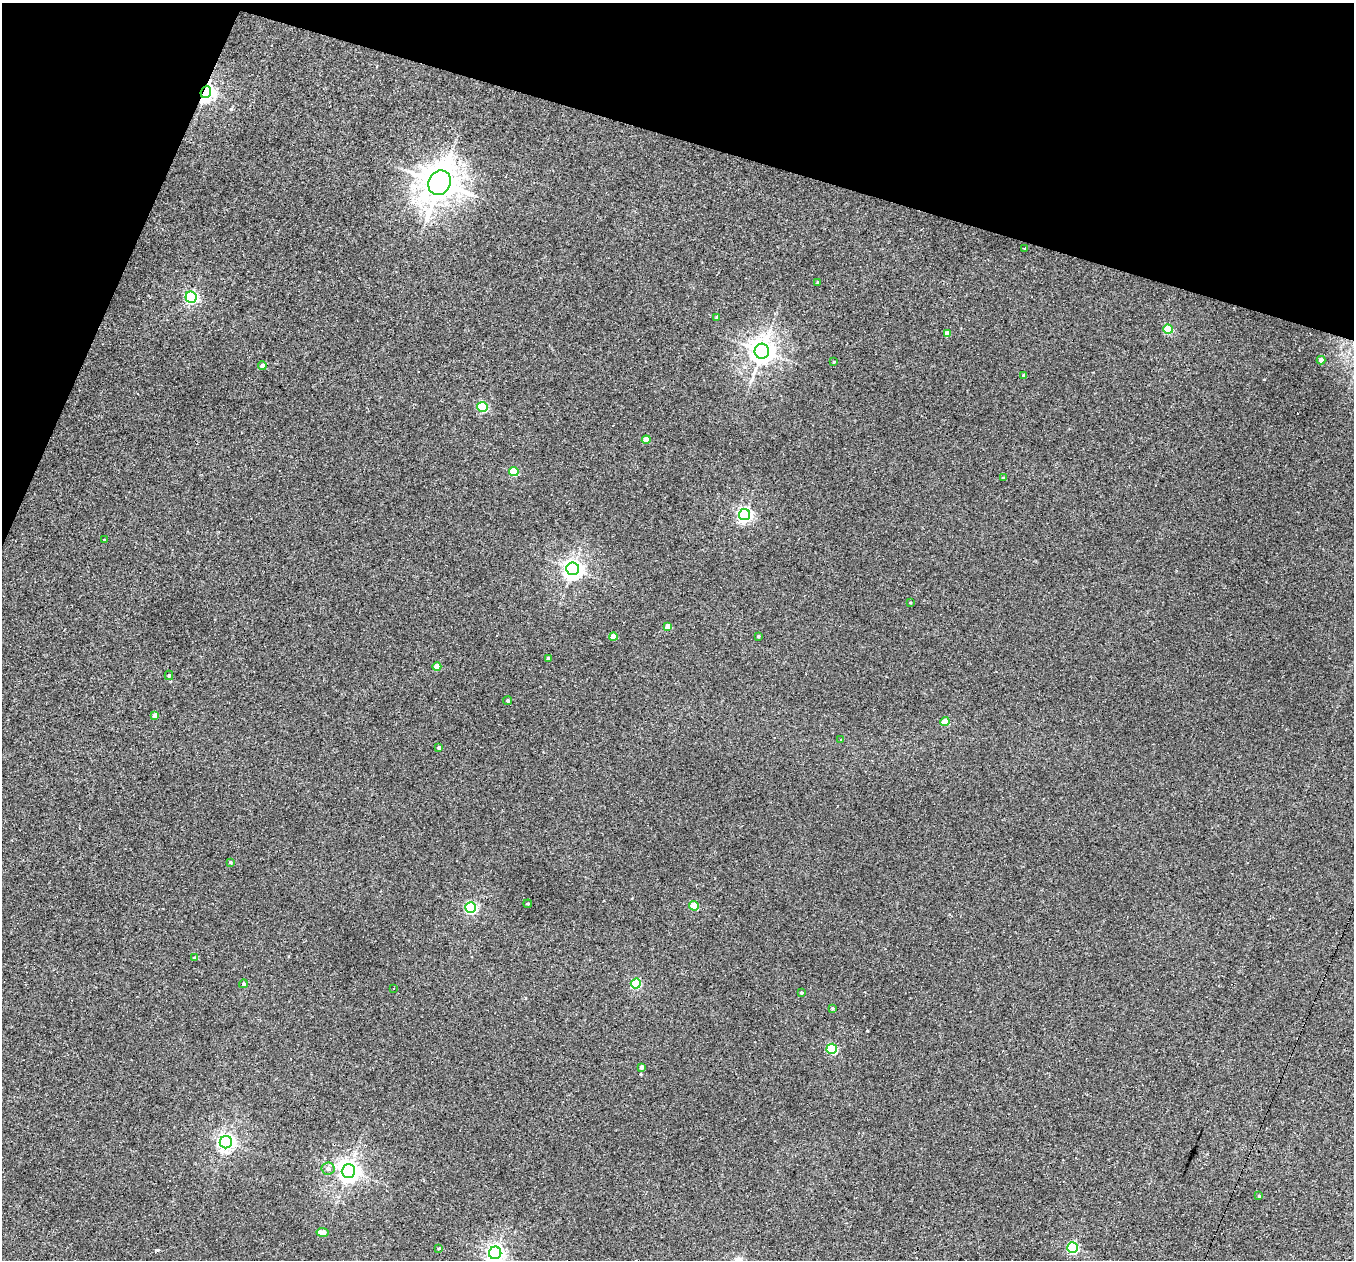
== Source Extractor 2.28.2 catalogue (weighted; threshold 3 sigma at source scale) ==
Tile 2 of 4 x 4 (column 2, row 1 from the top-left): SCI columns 1353-2704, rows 3909-5166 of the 5421 x 5435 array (HDU 1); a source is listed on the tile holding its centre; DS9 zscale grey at full resolution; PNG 1356 x 1262 px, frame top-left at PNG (2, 3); each listed source drawn as its Kron ellipse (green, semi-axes under 4 px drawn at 4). Shown black and unused: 15% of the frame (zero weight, under 3 of 4 exposures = <1% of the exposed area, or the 3 px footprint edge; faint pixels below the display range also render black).
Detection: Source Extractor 2.28.2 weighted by HDU 2 'WHT'; one run over the whole footprint, this tile lists its part. Background 0.0283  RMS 0.0036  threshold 0.0162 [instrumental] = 3 sigma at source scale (4.5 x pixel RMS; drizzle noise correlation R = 1.50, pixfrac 1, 0.05/0.05 arcsec/px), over >= 5 px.
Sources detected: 66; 14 cosmic-ray / hot-pixel residue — neither listed nor drawn; the other 52 listed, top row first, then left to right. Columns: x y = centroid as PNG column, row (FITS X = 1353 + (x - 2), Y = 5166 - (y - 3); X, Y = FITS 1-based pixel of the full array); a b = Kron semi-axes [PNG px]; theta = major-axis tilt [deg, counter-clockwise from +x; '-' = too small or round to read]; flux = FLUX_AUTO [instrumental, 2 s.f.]
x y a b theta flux
206 92 6 5 - 140
439 183 12 11 - 650
1025 248 3 3 - 0.73
817 282 3 3 - 0.42
191 297 6 5 - 59
717 317 4 4 - 1.1
1168 329 5 4 - 13
947 334 4 4 - 2.9
762 351 7 7 - 330
1321 360 4 4 - 2.1
834 362 4 3 - 0.37
262 366 4 4 - 1.7
1024 375 4 3 - 0.59
482 407 5 5 - 21
646 440 4 4 - 5.5
514 472 4 4 - 13
1004 478 4 3 - 0.54
745 515 5 5 - 78
104 540 3 2 - 0.26
573 569 6 6 - 170
910 603 3 2 - 0.26
668 626 4 4 - 2.7
758 636 3 3 - 0.37
613 637 4 4 - 4.3
548 658 3 3 - 0.7
437 667 4 4 - 5.1
169 675 4 4 - 0.53
508 700 5 4 - 0.66
155 715 4 4 - 2.1
945 722 4 4 - 7.4
840 740 3 3 - 0.52
438 747 3 3 - 0.6
230 862 3 3 - 0.39
528 904 4 3 - 0.35
694 906 5 4 - 6.8
471 907 5 5 - 46
195 958 3 3 - 8.4
243 984 4 4 - 0.59
636 984 5 5 - 25
393 988 3 2 - 0.35
801 993 3 2 - 0.36
832 1008 4 3 - 0.4
832 1049 5 5 - 24
641 1067 4 3 - 1.2
226 1142 6 6 - 130
328 1169 6 6 - 1.4
348 1171 7 7 - 230
1259 1196 4 3 - 0.3
322 1232 6 4 -9 3.2
439 1248 3 3 - 0.27
1072 1248 5 5 - 40
495 1253 6 6 - 140
Overlapping masked pixels (flux is a lower limit): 1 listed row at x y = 206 92
Isophote crosses this tile's border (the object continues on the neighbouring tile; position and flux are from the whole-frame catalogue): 1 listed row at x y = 495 1253
Unlisted compact peaks at least as high as the median listed source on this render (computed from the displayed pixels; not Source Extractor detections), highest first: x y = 231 109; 157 1250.